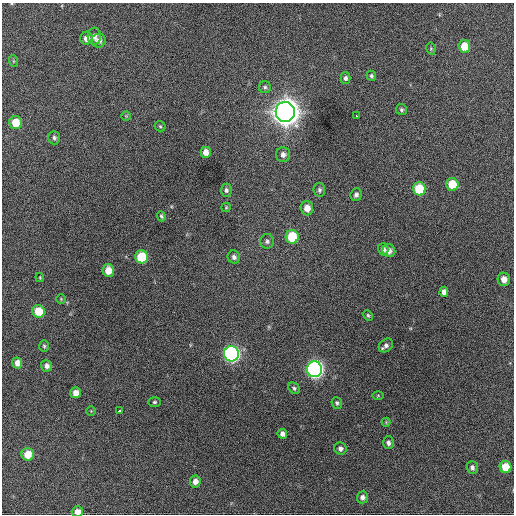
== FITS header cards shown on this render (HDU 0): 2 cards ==
NAXIS1  =                  512 / Axis length
NAXIS2  =                  512 / Axis length

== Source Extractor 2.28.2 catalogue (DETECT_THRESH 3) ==
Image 512 x 512 px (HDU 0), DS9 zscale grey, 1 PNG px = 1 image px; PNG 516 x 516 px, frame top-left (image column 1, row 512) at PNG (2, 3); each listed source drawn as its Kron ellipse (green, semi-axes under 4 px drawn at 4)
Background 512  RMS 22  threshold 65.3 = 3 sigma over >= 5 px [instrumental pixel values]
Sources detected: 62; all 62 listed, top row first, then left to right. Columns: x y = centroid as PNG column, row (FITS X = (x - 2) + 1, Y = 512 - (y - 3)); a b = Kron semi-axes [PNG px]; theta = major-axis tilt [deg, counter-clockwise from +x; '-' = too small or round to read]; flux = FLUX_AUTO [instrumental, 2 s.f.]
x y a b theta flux
94 36 8 6 -88 6.9e+03
86 38 6 6 - 9.4e+03
99 41 7 7 - 6.7e+03
464 46 6 6 - 2.6e+04
431 49 6 4 -80 1.8e+03
13 61 6 4 -71 1.7e+03
371 76 5 4 - 2.5e+03
345 78 6 5 - 3.8e+03
265 87 6 6 - 3.0e+03
401 110 5 5 - 2.7e+03
285 112 10 9 - 2.3e+06
126 116 5 5 - 1.7e+03
356 116 3 2 - 2.9e+03
15 123 6 6 - 2.8e+04
160 126 5 5 - 2.1e+03
54 138 7 6 - 3.6e+03
206 152 5 5 - 1.1e+04
283 155 7 7 - 6.1e+03
452 184 6 6 - 3.8e+04
419 189 6 6 - 5.5e+04
226 190 6 5 - 3.7e+03
319 190 7 6 - 3.6e+03
356 195 6 5 - 4.4e+03
226 207 5 4 - 1.7e+03
307 208 7 6 - 1.5e+04
161 216 5 4 - 2.1e+03
292 237 7 6 - 5.7e+04
267 241 7 7 - 3.9e+03
383 249 6 5 - 5.9e+03
389 251 6 6 - 7.4e+03
142 257 6 6 - 6.0e+04
234 257 6 6 - 4.5e+03
108 270 6 6 - 1.7e+04
40 277 5 4 - 1.4e+03
504 279 6 6 - 1.2e+04
444 292 5 4 - 6.8e+03
61 299 5 5 - 1.7e+03
38 311 6 6 - 3.2e+04
368 315 5 3 - 1.9e+03
386 345 8 6 40 5.0e+03
44 346 6 5 - 2.2e+03
231 354 8 7 - 4.7e+05
17 363 5 5 - 9.6e+03
47 366 6 5 - 5.8e+03
314 369 8 7 - 5.4e+05
294 388 6 5 - 2.8e+03
76 393 5 5 - 1.2e+04
378 395 5 3 - 1.4e+03
154 402 6 5 - 2.4e+03
337 403 6 5 - 2.9e+03
120 410 4 3 - 4.5e+03
91 411 5 5 - 1.5e+03
386 422 4 4 - 1.5e+03
282 434 5 5 - 6.1e+03
388 443 6 5 - 4.2e+03
340 448 6 6 - 5.3e+03
28 454 6 6 - 2.4e+04
472 467 6 5 - 4.2e+03
505 467 6 6 - 3.0e+04
195 481 6 5 - 9.5e+03
362 497 6 5 - 5.5e+03
77 512 6 5 - 1.1e+04
At the frame edge (FLAGS 8, measured only in part): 1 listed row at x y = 77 512